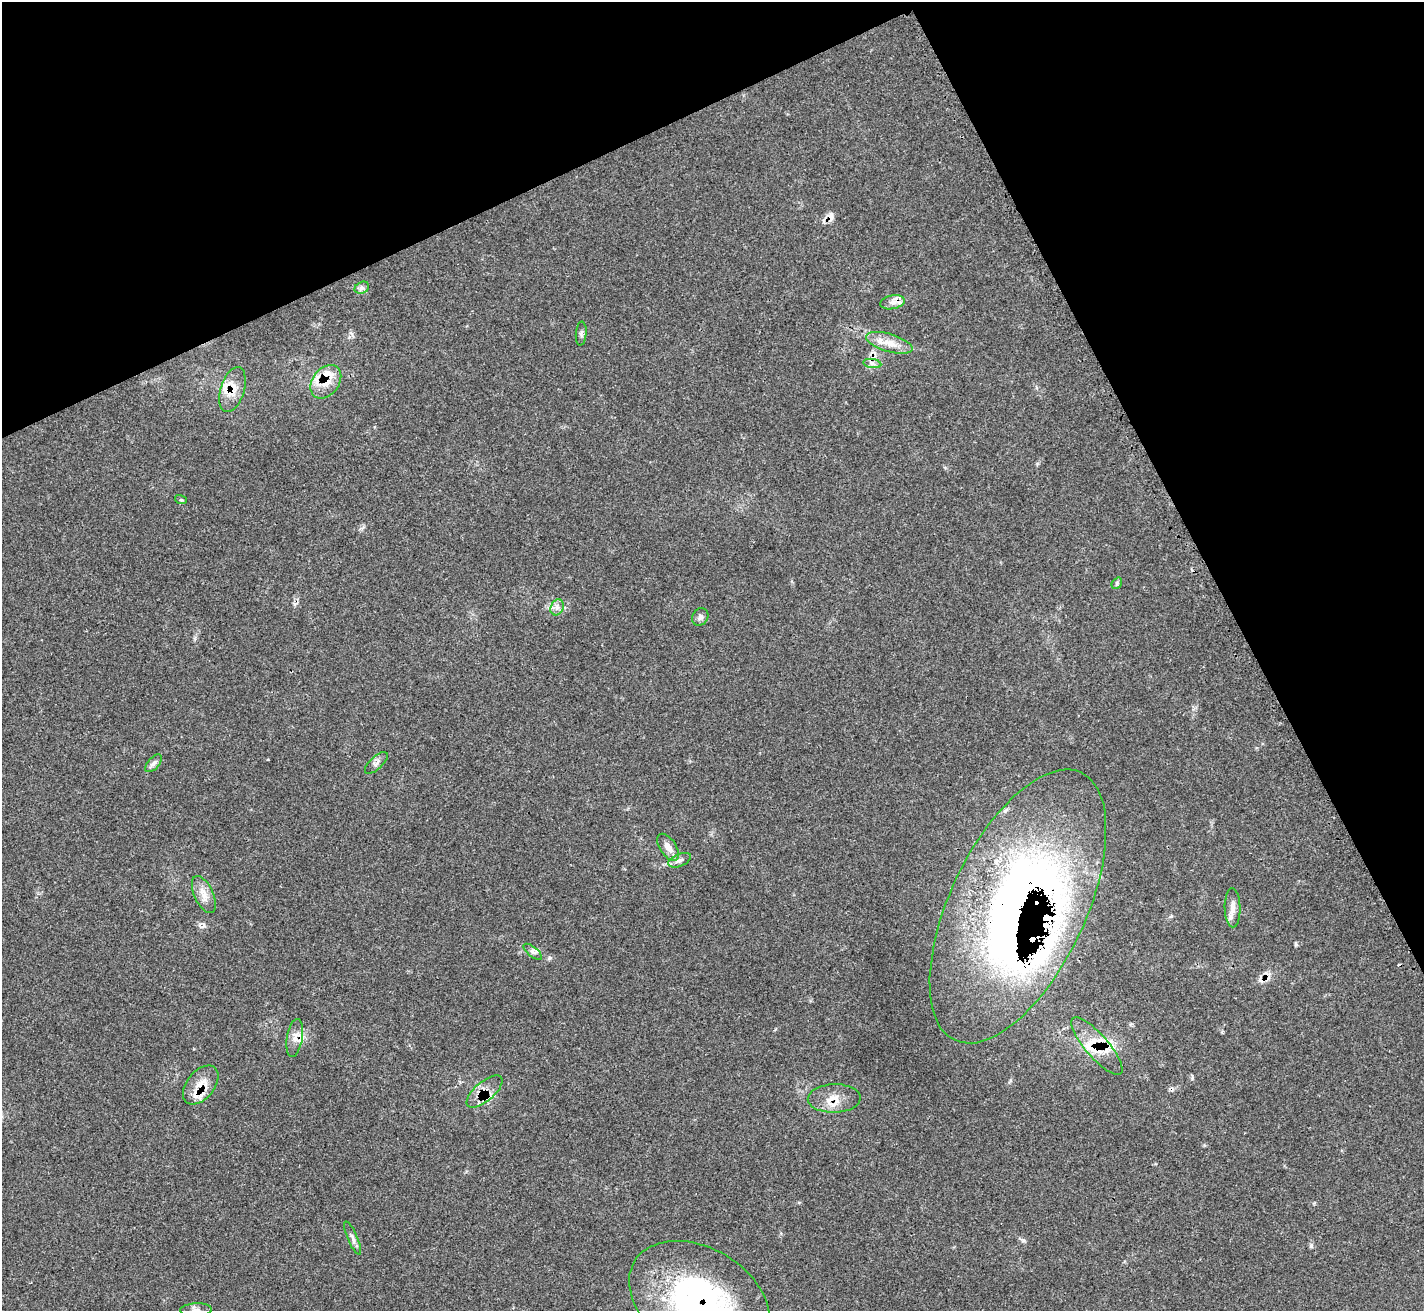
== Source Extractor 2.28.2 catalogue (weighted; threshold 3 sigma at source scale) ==
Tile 3 of 4 x 4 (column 3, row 1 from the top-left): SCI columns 2871-4292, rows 4221-5529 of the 5713 x 5703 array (HDU 1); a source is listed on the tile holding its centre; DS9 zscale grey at full resolution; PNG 1426 x 1313 px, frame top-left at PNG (2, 2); each listed source drawn as its Kron ellipse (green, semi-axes under 4 px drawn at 4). Shown black and unused: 24% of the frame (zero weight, under 3 of 4 exposures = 2% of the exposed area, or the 3 px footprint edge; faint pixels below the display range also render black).
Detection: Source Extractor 2.28.2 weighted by HDU 2 'WHT'; one run over the whole footprint, this tile lists its part. Background 0.0538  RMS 0.0053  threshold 0.0237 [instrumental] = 3 sigma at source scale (4.5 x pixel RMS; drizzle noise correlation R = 1.50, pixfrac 1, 0.05/0.05 arcsec/px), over >= 5 px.
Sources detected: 43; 5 cosmic-ray / hot-pixel residue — neither listed nor drawn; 11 inside a brighter listed object's ellipse — not listed separately; the other 27 listed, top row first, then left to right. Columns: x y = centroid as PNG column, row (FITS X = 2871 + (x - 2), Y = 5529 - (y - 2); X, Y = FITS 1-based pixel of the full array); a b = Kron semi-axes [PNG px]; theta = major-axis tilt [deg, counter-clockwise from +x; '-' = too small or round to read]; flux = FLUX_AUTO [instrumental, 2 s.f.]
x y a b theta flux
362 288 7 5 28 1.5
892 302 12 7 11 3.3
581 334 12 5 85 1.3
889 343 24 9 -16 7.2
872 364 9 4 -9 1.7
326 382 18 13 53 8.6
232 390 23 12 73 8
181 500 6 3 -17 0.62
1117 583 6 4 50 0.91
557 607 8 6 68 2.2
700 617 9 7 61 1.8
154 763 11 5 48 1.8
376 763 14 6 43 2.1
668 847 15 8 -56 4.1
680 860 12 6 23 2
204 894 20 9 -65 5.4
1018 906 148 68 65 440
1232 908 19 8 -89 4
533 952 11 5 -39 1.7
295 1038 19 8 80 4.5
1097 1046 37 11 -49 13
201 1085 22 14 51 9.2
484 1092 22 9 40 6.6
834 1098 26 14 1 8.6
353 1238 18 5 -67 2.3
700 1301 76 52 -31 140
196 1310 15 7 4 2.7
Overlapping masked pixels (flux is a lower limit): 10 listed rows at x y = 892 302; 326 382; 232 390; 1018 906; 295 1038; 1097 1046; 201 1085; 484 1092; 834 1098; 700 1301
Isophote crosses this tile's border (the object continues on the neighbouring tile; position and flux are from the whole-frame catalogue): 2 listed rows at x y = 700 1301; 196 1310
Unlisted compact peaks at least as high as the median listed source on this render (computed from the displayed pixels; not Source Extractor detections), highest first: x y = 549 958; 1023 1240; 1296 945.